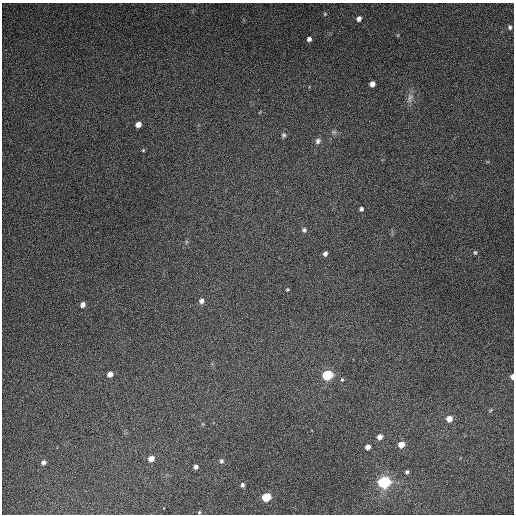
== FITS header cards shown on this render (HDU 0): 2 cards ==
NAXIS1  =                  512
NAXIS2  =                  512

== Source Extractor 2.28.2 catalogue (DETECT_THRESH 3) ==
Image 512 x 512 px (HDU 0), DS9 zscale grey, 1 PNG px = 1 image px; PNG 516 x 516 px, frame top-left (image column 1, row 512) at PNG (2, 3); no overlay
Background 5270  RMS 320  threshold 965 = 3 sigma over >= 5 px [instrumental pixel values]
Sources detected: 37; all 37 listed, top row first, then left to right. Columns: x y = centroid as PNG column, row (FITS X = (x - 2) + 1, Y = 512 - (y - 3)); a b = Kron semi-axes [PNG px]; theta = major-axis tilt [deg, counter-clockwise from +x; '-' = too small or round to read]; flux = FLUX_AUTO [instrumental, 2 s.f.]
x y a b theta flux
325 14 5 4 - 2.6e+04
359 19 6 5 - 8.8e+04
510 27 6 5 - 3.9e+04
309 39 5 4 - 6.8e+04
372 84 5 5 - 1.1e+05
410 98 15 7 79 1.2e+05
138 124 5 5 - 1.4e+05
334 132 8 6 -20 5.2e+04
284 135 7 6 - 4.4e+04
318 141 8 7 - 7.7e+04
143 150 5 4 - 2.3e+04
361 209 5 5 - 4.5e+04
304 230 6 6 - 4.9e+04
475 252 6 4 74 3.2e+04
325 254 5 4 - 7.0e+04
287 289 4 4 - 2.5e+04
201 301 7 6 - 8.8e+04
83 304 6 5 - 9.3e+04
110 374 6 5 - 1.2e+05
327 375 8 7 - 9.4e+05
512 377 5 3 - 8.0e+04
342 380 3 3 - 6.5e+04
491 410 5 4 - 2.6e+04
449 419 6 6 - 1.8e+05
380 437 6 5 - 1.1e+05
401 444 6 6 - 2.0e+05
368 447 5 4 - 1.1e+05
151 458 6 6 - 1.6e+05
221 461 6 5 - 4.9e+04
43 462 6 5 - 6.3e+04
196 467 5 5 - 6.2e+04
407 472 5 5 - 4.2e+04
384 482 10 8 10 1.4e+06
242 485 5 5 - 5.6e+04
266 497 6 6 - 6.1e+05
164 508 2 2 - 1.4e+04
199 512 4 3 - 2.3e+04
At the frame edge (FLAGS 8, measured only in part): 1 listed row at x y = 512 377